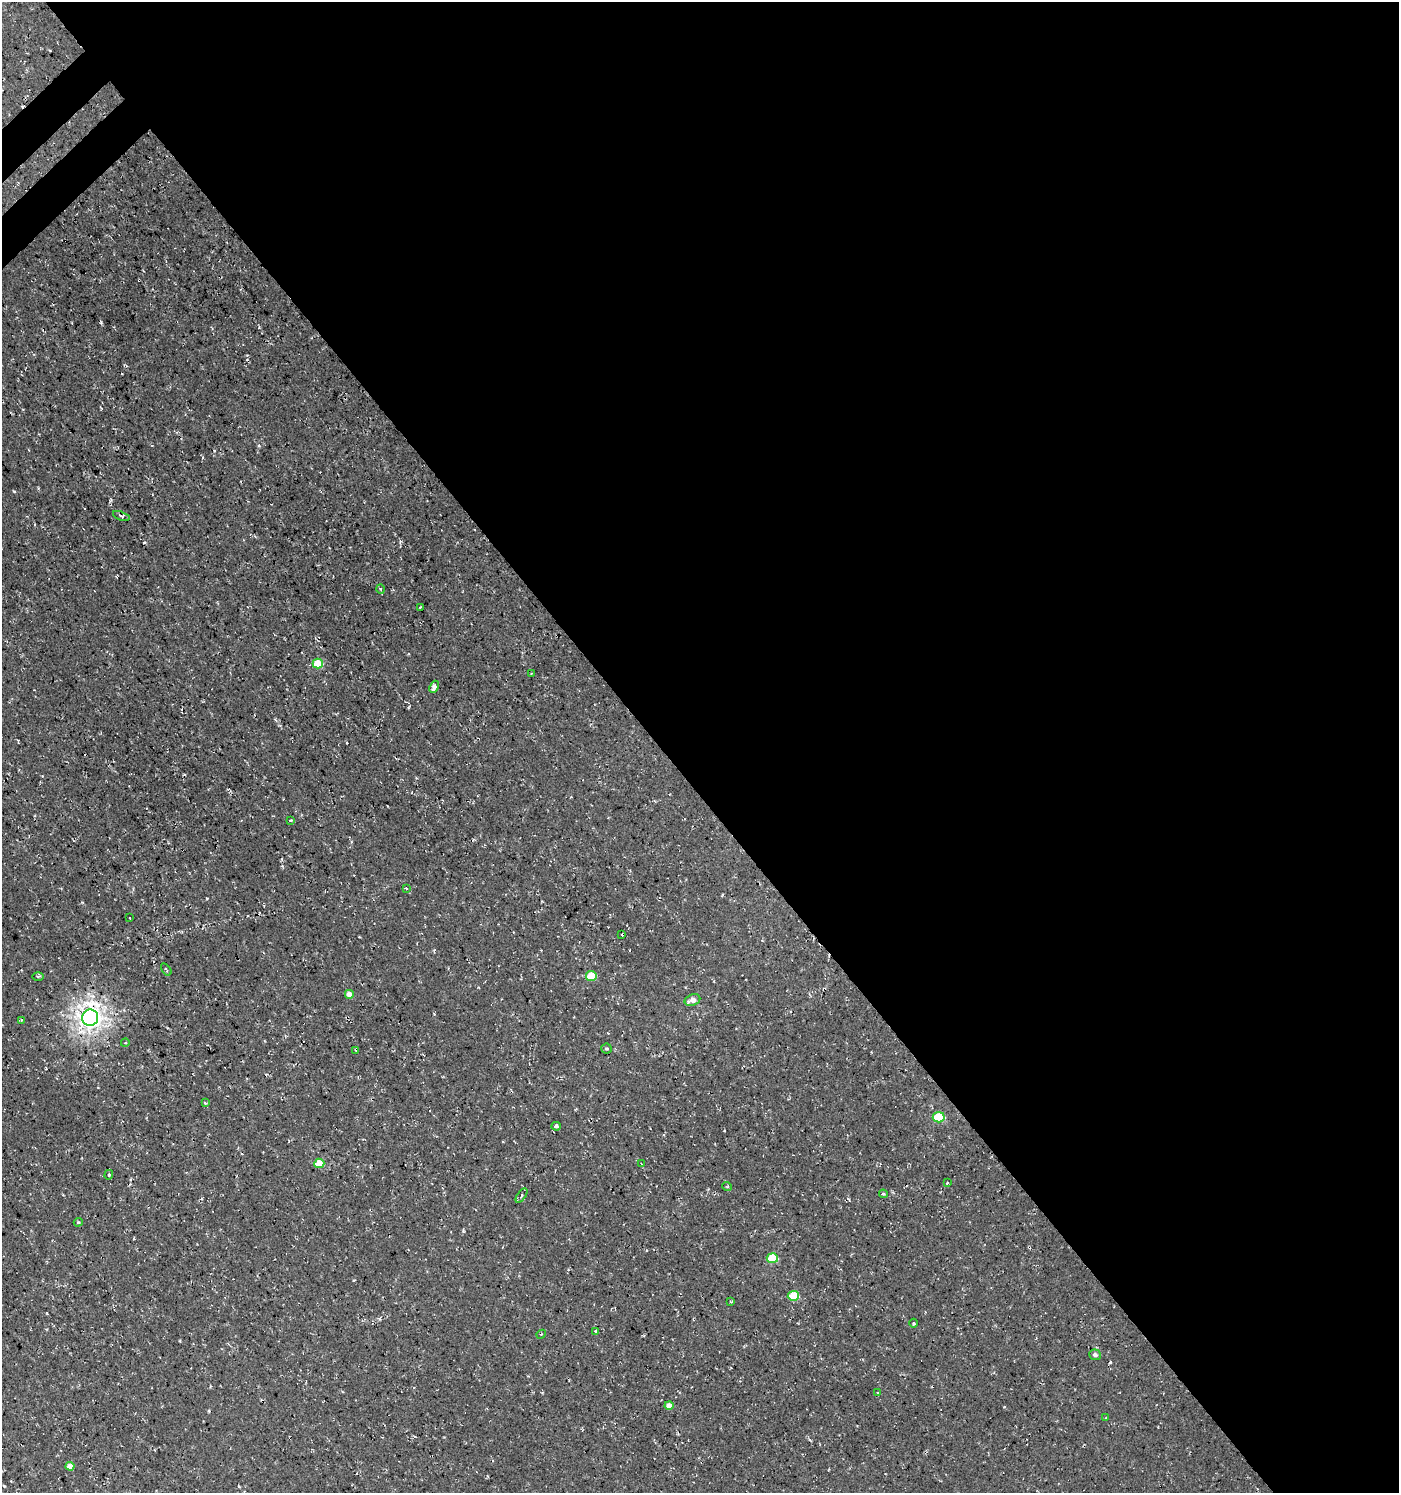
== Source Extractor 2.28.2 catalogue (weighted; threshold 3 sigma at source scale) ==
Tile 8 of 4 x 4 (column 4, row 2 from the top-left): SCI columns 4378-5774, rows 3036-4526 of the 6024 x 6064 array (HDU 1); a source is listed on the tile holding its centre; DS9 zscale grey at full resolution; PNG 1401 x 1495 px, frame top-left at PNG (2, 2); each listed source drawn as its Kron ellipse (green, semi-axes under 4 px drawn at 4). Shown black and unused: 54% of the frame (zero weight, under 3 of 4 exposures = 5% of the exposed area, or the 3 px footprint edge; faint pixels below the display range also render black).
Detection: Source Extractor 2.28.2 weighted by HDU 2 'WHT'; one run over the whole footprint, this tile lists its part. Background 5.99e-04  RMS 0.0029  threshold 0.0132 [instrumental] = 3 sigma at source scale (4.5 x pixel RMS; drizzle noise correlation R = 1.50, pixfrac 1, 0.0396/0.0396 arcsec/px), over >= 5 px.
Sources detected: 45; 3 cosmic-ray / hot-pixel residue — neither listed nor drawn; the other 42 listed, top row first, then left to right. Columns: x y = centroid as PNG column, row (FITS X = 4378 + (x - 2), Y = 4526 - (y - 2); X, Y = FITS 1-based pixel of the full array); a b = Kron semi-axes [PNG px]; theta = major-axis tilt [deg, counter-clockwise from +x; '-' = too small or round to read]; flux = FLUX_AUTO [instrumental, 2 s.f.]
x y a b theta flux
121 516 9 3 -20 0.49
381 589 5 3 - 0.31
420 607 3 2 - 0.25
318 664 5 5 - 7.9
531 673 3 2 - 0.19
434 687 6 4 68 1.6
291 820 3 3 - 0.23
406 888 3 3 - 0.29
130 918 3 2 - 0.18
622 935 3 2 - 0.25
166 969 7 2 -56 0.34
38 976 6 4 0 0.51
591 976 5 5 - 8.7
349 994 4 4 - 2.5
692 1000 8 5 21 2.3
90 1018 8 8 - 200
21 1020 3 2 - 0.26
125 1043 4 3 - 0.28
606 1049 5 5 - 0.47
356 1051 4 2 - 0.27
205 1103 3 3 - 0.56
939 1117 6 5 - 14
556 1126 4 4 - 0.72
319 1163 5 4 - 5.9
641 1164 4 3 - 0.26
109 1175 5 4 - 0.39
947 1183 4 3 - 0.31
727 1186 5 3 - 0.24
883 1194 4 4 - 0.31
522 1196 8 4 54 0.53
78 1222 4 3 - 0.38
772 1258 5 5 - 8.1
793 1296 5 5 - 9.1
731 1302 4 2 - 0.26
914 1323 4 3 - 0.36
595 1331 3 3 - 0.27
541 1334 5 2 - 0.23
1095 1355 6 5 - 1
877 1393 3 3 - 0.6
669 1406 4 4 - 2.5
1106 1418 4 2 - 0.19
70 1466 4 4 - 2.3
Overlapping masked pixels (flux is a lower limit): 1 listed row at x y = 90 1018
Unlisted compact peaks at least as high as the median listed source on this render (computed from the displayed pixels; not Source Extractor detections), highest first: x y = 14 491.